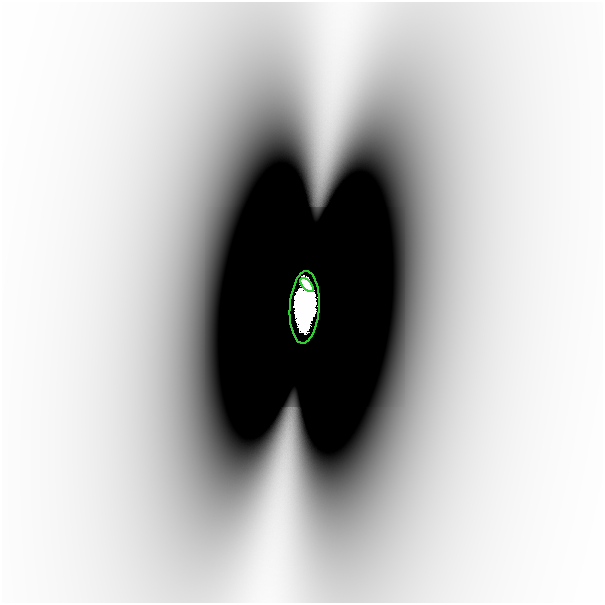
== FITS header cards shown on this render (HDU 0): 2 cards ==
NAXIS1  =                  601
NAXIS2  =                  601

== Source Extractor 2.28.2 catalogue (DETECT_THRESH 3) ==
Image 601 x 601 px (HDU 0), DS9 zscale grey, 1 PNG px = 1 image px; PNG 605 x 605 px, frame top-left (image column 1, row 601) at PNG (2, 2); each listed source drawn as its Kron ellipse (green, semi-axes under 4 px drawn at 4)
Background -3.38e-09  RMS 7.9e-10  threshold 2.38e-09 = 3 sigma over >= 5 px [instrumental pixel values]
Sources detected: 4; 2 with non-positive FLUX_AUTO (blend fragments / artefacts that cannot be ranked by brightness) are neither listed nor drawn; the other 2 listed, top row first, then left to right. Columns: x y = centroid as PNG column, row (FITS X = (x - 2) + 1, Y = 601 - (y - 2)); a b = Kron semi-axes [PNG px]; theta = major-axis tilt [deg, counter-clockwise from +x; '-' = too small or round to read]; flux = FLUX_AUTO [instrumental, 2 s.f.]
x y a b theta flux
307 285 8 4 -47 2.4
305 307 36 14 86 41
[2 non-positive-flux detections neither listed nor drawn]